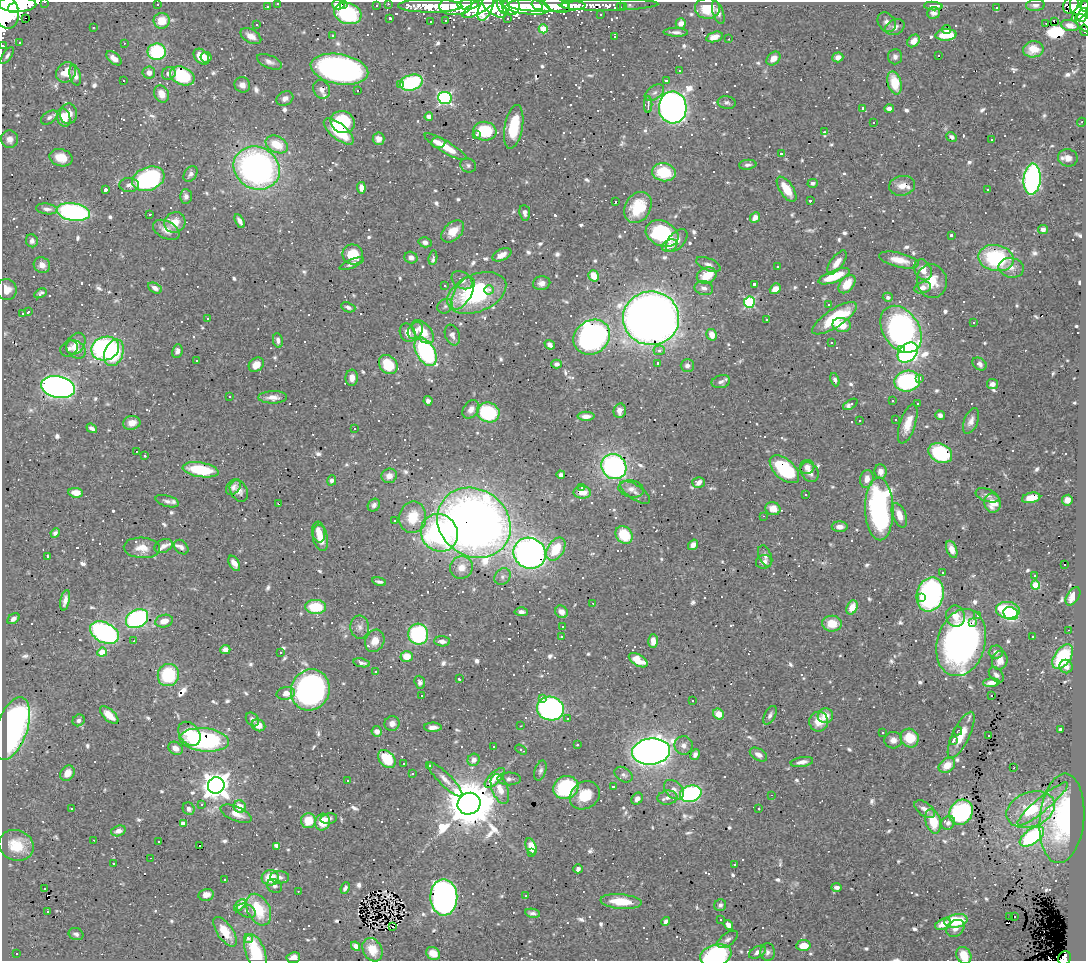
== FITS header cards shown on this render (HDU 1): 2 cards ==
NAXIS1  =                 1084
NAXIS2  =                  959

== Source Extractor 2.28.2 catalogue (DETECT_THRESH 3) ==
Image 1084 x 959 px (HDU 1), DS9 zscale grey, 1 PNG px = 1 image px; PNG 1088 x 963 px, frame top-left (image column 1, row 959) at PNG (2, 2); each listed source drawn as its Kron ellipse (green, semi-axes under 4 px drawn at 4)
Background 1.06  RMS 0.022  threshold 0.065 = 3 sigma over >= 5 px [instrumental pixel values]
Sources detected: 1084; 5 with non-positive FLUX_AUTO (blend fragments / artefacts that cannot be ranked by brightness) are neither listed nor drawn; of the other 1079, the 500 brightest by FLUX_AUTO listed and drawn (579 fainter detections omitted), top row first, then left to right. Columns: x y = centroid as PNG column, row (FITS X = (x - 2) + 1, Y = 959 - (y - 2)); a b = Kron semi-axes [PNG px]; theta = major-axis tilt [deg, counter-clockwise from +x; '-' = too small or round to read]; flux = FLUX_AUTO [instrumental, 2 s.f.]
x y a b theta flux
45 2 3 2 - 5.4
278 3 3 3 - 9.2
343 3 3 2 - 20
17 4 19 7 0 3200
157 4 3 3 - 9.7
338 4 6 5 - 20
388 4 3 2 - 6.4
468 4 11 5 4 1300
565 4 4 3 - 290
456 5 16 10 5 1900
503 5 9 6 -68 710
525 5 25 8 -9 3000
537 5 6 4 -35 550
547 5 39 7 -1 1700
557 5 13 7 -19 640
609 5 49 5 1 290
1035 5 9 5 6 5.6
1071 5 9 7 56 220
1076 5 10 6 89 460
267 6 3 3 - 6.8
376 6 3 3 - 4.7
430 6 32 6 0 730
479 6 19 6 30 1000
494 6 15 8 -39 1500
511 6 9 8 - 1400
933 6 9 4 -4 10
1085 6 6 3 90 260
486 7 15 6 67 680
620 7 3 2 - 6.1
623 7 3 3 - 7.2
13 8 5 5 - 930
707 8 12 10 -3 38
996 8 3 3 - 130
5 9 20 13 -70 4800
1081 11 13 5 51 650
348 13 14 10 -16 170
718 13 12 5 -71 6.7
934 13 6 5 - 6.8
601 14 3 3 - 4.6
1083 15 7 4 66 390
26 18 3 2 - 570
390 18 3 3 - 6.9
508 18 3 3 - 6.1
162 21 8 8 - 31
446 21 3 3 - 5.1
1054 21 3 2 - 300
431 22 3 3 - 6.8
887 22 10 8 -53 8.4
681 23 5 5 - 11
1046 23 3 2 - 17
1084 23 11 6 -47 150
257 25 3 3 - 20
1070 25 9 5 -12 10
93 27 3 3 - 5.9
895 27 10 7 25 6.9
543 29 4 4 - 57
947 29 4 3 - 6.1
1084 30 6 3 -79 29
676 32 12 4 -2 6.5
946 35 10 5 4 48
251 36 11 6 -30 13
333 36 4 3 - 6.5
614 37 3 3 - 4.8
714 37 8 5 17 11
729 39 3 2 - 36
914 41 7 5 45 12
19 42 3 3 - 7.8
124 43 3 2 - 5.2
3 46 3 2 - 15
1033 49 10 8 9 20
157 52 9 8 - 110
939 55 3 3 - 41
7 56 10 4 56 4.5
201 57 9 6 -48 25
206 57 5 5 - 10
838 57 6 5 - 9.6
895 57 7 7 - 6.6
114 58 9 5 -41 13
773 58 8 5 43 12
269 62 13 6 -22 7.1
339 69 29 15 -10 650
679 71 3 3 - 7.1
66 72 11 9 50 24
149 73 6 6 - 12
169 73 7 6 - 8.1
75 75 10 5 -75 9.7
182 76 13 8 -23 82
123 81 3 3 - 34
666 81 3 3 - 5.7
411 83 12 7 17 170
895 83 12 7 -75 28
242 85 8 7 - 8.7
401 85 3 3 - 31
322 89 9 8 - 8.1
358 90 3 3 - 82
654 93 11 6 35 6
162 94 9 7 -62 16
285 98 9 7 30 7.8
445 98 7 6 - 310
727 102 9 6 -7 4.6
648 104 8 3 89 6.4
673 107 16 14 -87 1200
863 108 4 3 - 5.6
889 109 5 4 - 7.4
68 114 10 8 87 14
49 117 9 5 35 5.4
429 117 4 4 - 11
64 118 9 6 -72 24
343 122 12 10 -27 86
874 122 3 3 - 21
1081 122 4 3 - 4.6
514 127 22 9 79 58
339 131 18 7 -39 57
485 131 12 9 -8 76
824 132 3 2 - 4.7
476 134 3 2 - 5.7
952 137 6 4 -37 5
10 139 9 8 - 9.6
379 139 6 6 - 10
992 139 3 3 - 71
438 143 7 5 2 7.5
277 144 12 8 -27 39
446 147 24 6 -31 33
781 154 3 3 - 9.6
61 158 12 8 -16 24
1068 158 10 8 -16 13
468 165 8 7 - 4.7
748 165 9 5 5 4.6
257 168 24 21 -29 530
664 172 12 9 -8 58
191 174 8 6 53 5.7
148 179 16 11 20 310
1032 179 15 8 86 360
813 183 5 4 - 4.6
129 185 10 7 0 7.2
902 186 13 10 10 16
361 188 6 4 -84 12
786 189 14 6 -56 32
105 190 4 3 - 43
988 190 3 3 - 70
186 196 7 6 - 5.6
810 200 3 3 - 6.4
615 202 3 3 - 630
638 207 16 12 58 57
47 209 11 5 -7 5.8
73 212 16 9 -9 310
525 213 8 5 -83 5.7
150 214 3 3 - 6.5
755 217 6 4 47 12
240 221 7 4 -60 7
175 222 11 10 - 22
1043 229 5 4 - 6.5
166 230 14 8 -27 14
453 231 13 8 44 24
662 234 17 12 -26 150
951 235 3 3 - 6.6
677 240 13 8 47 12
32 241 6 6 - 5.3
425 242 6 5 - 4.9
670 246 8 5 26 9.3
353 254 10 10 - 43
502 255 10 5 24 15
411 258 6 6 - 6.8
433 258 7 3 82 7.2
996 258 18 13 -10 140
899 260 20 7 -13 22
837 263 14 6 54 16
352 264 13 4 22 5.7
708 264 13 6 -23 6.9
42 265 8 7 - 11
777 267 3 3 - 4.6
1011 268 13 9 -13 12
923 270 11 8 -63 14
594 276 6 5 - 25
707 276 10 7 25 45
834 276 16 6 21 59
462 280 11 8 -34 10
932 281 17 15 -74 33
542 283 8 7 - 8.9
754 284 3 3 - 10
847 284 10 6 50 32
445 286 3 3 - 4.8
155 288 7 5 -28 6.7
704 288 9 7 -13 7.5
923 288 8 5 15 8.7
7 289 10 10 - 17
775 289 6 5 - 14
489 290 4 4 - 4.9
40 293 6 3 31 4.4
463 293 18 8 61 23
477 293 31 18 23 190
888 297 5 4 - 4.6
749 302 5 5 - 160
829 305 3 3 - 7.9
445 306 8 7 - 4.8
348 307 7 4 -20 5.8
28 312 4 3 - 7
22 314 3 3 - 5.2
651 318 28 26 -1 2400
834 318 26 9 33 90
208 319 3 3 - 35
767 320 3 3 - 15
974 323 3 3 - 28
842 325 9 7 -13 26
901 329 25 18 -56 510
415 331 9 7 58 8.3
423 332 14 8 -49 26
408 333 9 7 -65 16
452 335 11 7 -69 7
712 335 6 5 - 16
592 337 19 16 36 490
278 340 7 5 -79 6.1
831 343 3 3 - 85
76 344 12 8 55 15
550 345 5 4 - 6.6
69 348 9 7 30 5
105 348 14 11 19 280
76 349 10 8 -41 14
901 349 3 3 - 20
659 350 6 5 - 5.8
177 351 7 5 79 6.8
426 352 15 9 -59 220
908 352 11 8 45 380
114 353 14 9 69 86
196 360 3 3 - 6.1
658 363 4 3 - 13
557 364 5 4 - 4.6
979 364 8 5 -36 6.1
256 365 8 6 38 18
388 365 10 8 -50 49
687 366 6 6 - 6.1
352 378 8 6 88 13
919 378 3 3 - 13
835 380 7 4 -69 5
907 381 13 10 9 200
721 382 9 6 14 5.9
992 384 5 5 - 6.7
58 387 17 10 -11 920
229 397 3 3 - 13
273 397 14 6 1 13
428 401 5 4 - 5.6
893 401 3 3 - 16
917 403 3 3 - 12
850 404 8 4 31 7.9
471 409 10 7 53 9.8
620 411 7 6 - 9.3
488 412 11 9 -17 120
940 415 5 4 - 4.9
586 416 8 4 0 9.4
896 420 3 3 - 21
860 421 3 3 - 32
971 421 13 7 67 9.4
132 423 8 7 - 14
908 424 20 7 72 25
92 428 6 4 -37 6.1
354 429 3 3 - 24
136 451 3 2 - 8.7
940 453 12 9 -29 120
145 456 3 3 - 8.2
614 467 13 12 - 350
807 467 7 7 - 7.7
784 469 18 10 -42 120
201 470 18 7 -9 69
810 472 11 8 -55 11
880 472 7 6 - 9.6
561 475 4 4 - 5.5
389 476 8 7 - 11
867 479 9 6 78 14
332 480 5 4 - 4.6
698 482 6 5 - 10
233 487 9 6 49 6.8
581 487 3 3 - 4.6
631 489 13 8 -10 9.7
239 491 11 8 -60 7.3
582 492 9 6 -3 19
635 492 17 7 -34 9.9
76 493 7 5 -8 15
806 494 3 3 - 35
987 495 12 6 -20 6.9
1031 498 9 5 12 20
1067 500 5 5 - 13
167 501 12 5 -15 5.8
993 503 9 8 - 22
278 504 3 2 - 5.1
374 505 7 5 49 5.8
773 509 7 6 - 14
879 509 31 14 -88 350
899 515 13 6 -68 19
763 516 3 2 - 4.9
413 517 16 13 80 46
394 521 3 3 - 4.5
474 523 38 33 -36 1500
840 527 8 5 2 9.5
319 532 10 6 -82 14
55 533 5 4 - 4.7
439 533 19 18 - 350
624 535 9 8 - 54
320 538 13 7 -78 21
693 545 5 4 - 9.3
163 546 9 6 25 6.8
181 547 8 6 -46 4.8
142 548 18 10 -4 20
556 549 13 8 57 50
952 549 9 5 -68 12
530 553 16 15 - 760
48 556 3 3 - 8
765 556 11 6 -68 6.9
764 562 8 6 11 7
234 563 8 5 -61 9.8
1064 565 3 3 - 100
461 568 11 11 - 18
943 572 3 2 - 4.6
1035 576 3 3 - 15
502 577 9 7 47 5.6
379 582 7 3 -12 4.4
1036 585 4 4 - 66
930 594 17 13 74 350
1073 596 10 6 59 11
922 598 3 3 - 25
65 600 10 4 78 9.3
593 603 3 2 - 40
316 607 10 7 -1 58
852 607 7 5 66 19
1008 610 12 8 -7 140
521 612 6 4 -2 5.7
561 612 7 5 -42 8.9
1011 614 7 6 - 81
978 615 3 3 - 110
956 616 10 9 - 18
13 619 7 4 38 5.8
137 619 11 9 29 230
164 621 9 6 15 16
973 623 3 3 - 16
832 624 10 8 -2 29
562 626 3 3 - 10
360 627 11 9 -85 8.3
1068 630 3 2 - 5.5
104 633 15 10 -28 300
418 634 10 10 - 170
561 637 3 3 - 4.7
1032 637 3 3 - 6.2
134 641 3 2 - 5
375 641 11 9 66 17
442 641 8 5 -4 8.8
653 641 7 4 -87 12
961 643 34 24 74 570
225 650 5 4 - 11
102 652 5 4 - 40
280 652 3 3 - 4.6
996 652 7 6 - 6.1
407 656 6 5 - 21
1063 657 14 8 55 110
638 660 10 5 -31 35
1000 660 9 7 74 13
362 663 8 4 -11 4.8
1066 666 7 6 - 9.8
376 671 3 3 - 6.6
168 675 11 10 - 92
996 675 9 6 -47 5.6
459 679 3 3 - 5.6
420 682 6 5 - 6.4
991 683 8 4 4 9.7
310 690 21 19 63 490
286 693 9 6 10 15
422 696 3 3 - 110
991 696 3 3 - 12
542 698 4 3 - 9.6
693 700 3 3 - 7.1
550 709 13 12 - 410
719 714 6 5 - 18
109 715 11 5 -42 22
770 715 10 5 62 5.7
825 716 8 7 - 19
252 719 8 5 -46 6.9
568 719 3 3 - 21
79 720 6 5 - 5
819 722 10 9 - 22
392 723 7 7 - 10
258 725 7 5 -24 17
521 726 3 2 - 4.5
433 727 9 4 1 9.4
12 729 33 15 71 480
1060 729 3 3 - 9.8
377 731 5 5 - 8.6
958 731 4 2 - 4.7
882 733 3 3 - 41
189 734 13 9 -51 31
961 735 25 8 64 32
988 735 3 3 - 5.7
910 738 9 8 - 43
204 740 25 11 -6 220
893 740 9 8 - 10
954 740 4 3 - 36
577 745 3 3 - 13
684 745 9 9 - 8.4
493 746 3 3 - 28
175 748 8 6 -33 11
521 750 6 3 -31 5.1
651 751 19 13 5 1400
695 755 6 4 65 6.2
758 755 9 5 -31 8.2
387 759 10 7 -48 51
474 760 6 5 - 9.8
802 762 11 5 9 8.2
404 764 3 3 - 5.3
947 765 9 6 35 22
430 766 3 3 - 14
1014 768 3 2 - 5.4
540 770 10 5 73 4.8
67 773 8 6 54 17
412 774 3 3 - 5.2
624 775 10 6 -35 6.2
495 778 13 5 43 16
445 779 23 6 -45 13
509 779 12 6 0 5.4
347 781 3 3 - 6.8
216 785 8 8 - 1900
613 786 3 3 - 15
566 787 13 11 26 110
500 789 15 8 -69 20
674 790 11 8 -44 11
691 794 11 8 17 270
585 795 16 13 34 39
772 795 3 2 - 6.4
668 798 10 7 9 7.8
637 799 6 5 - 7.8
469 804 12 10 31 9600
1043 804 32 7 40 24
202 805 3 3 - 8.8
240 807 6 6 - 24
72 808 3 3 - 6.3
189 809 6 5 - 7.2
759 809 3 3 - 44
925 809 12 6 -37 9.8
1031 810 25 17 21 70
961 812 13 11 56 220
236 814 16 7 -23 18
1062 818 45 22 84 170
329 819 8 5 9 5.3
308 821 7 7 - 35
933 821 12 7 -74 43
322 822 8 7 - 34
183 823 4 4 - 10
948 823 7 6 - 5.9
118 831 7 5 17 9.2
1032 837 14 7 35 190
94 840 2 2 - 7.2
159 841 3 3 - 16
16 845 18 15 -21 37
200 845 3 3 - 27
531 846 8 5 -68 26
276 847 4 3 - 18
531 853 3 3 - 30
151 858 3 2 - 7.4
114 863 3 3 - 70
734 865 3 3 - 5.3
578 869 5 4 - 5
280 877 9 6 -3 5.3
270 878 8 8 - 37
225 880 3 3 - 7.6
275 886 8 6 -34 5
836 887 5 4 - 6.6
44 888 3 2 - 5.3
345 888 6 4 66 5.4
298 891 3 2 - 6
206 895 8 6 13 11
526 896 3 2 - 8.7
444 897 18 13 -89 640
621 901 21 7 -5 41
240 905 7 3 47 76
720 905 6 5 - 4.4
259 910 17 11 -62 59
47 911 3 3 - 22
246 911 10 6 -23 5.7
533 913 8 4 -8 4.8
1010 916 3 2 - 26
1014 916 3 3 - 8.6
721 919 3 3 - 5.9
666 921 5 3 - 4.6
956 921 12 6 10 78
943 924 8 5 20 13
728 925 5 4 - 11
393 927 3 2 - 20
955 928 10 7 36 9.5
225 932 17 8 -55 29
76 934 7 6 - 4.9
248 938 4 4 - 9.6
728 939 12 6 35 6.2
355 946 5 4 - 7.6
803 946 7 5 8 26
372 950 12 9 -60 27
757 952 9 5 28 7.1
768 952 9 7 89 6.1
16 953 3 3 - 5.7
256 953 19 9 -71 72
433 953 7 6 - 17
716 955 16 10 16 240
964 956 9 7 -62 28
293 958 7 5 8 10
1065 958 7 6 - 94
At the frame edge (FLAGS 8, measured only in part): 14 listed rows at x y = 45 2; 278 3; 343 3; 338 4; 388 4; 1085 6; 5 9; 1084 23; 1084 30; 3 46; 716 955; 964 956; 293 958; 1065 958
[579 fainter detections neither listed nor drawn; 5 non-positive-flux detections neither listed nor drawn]